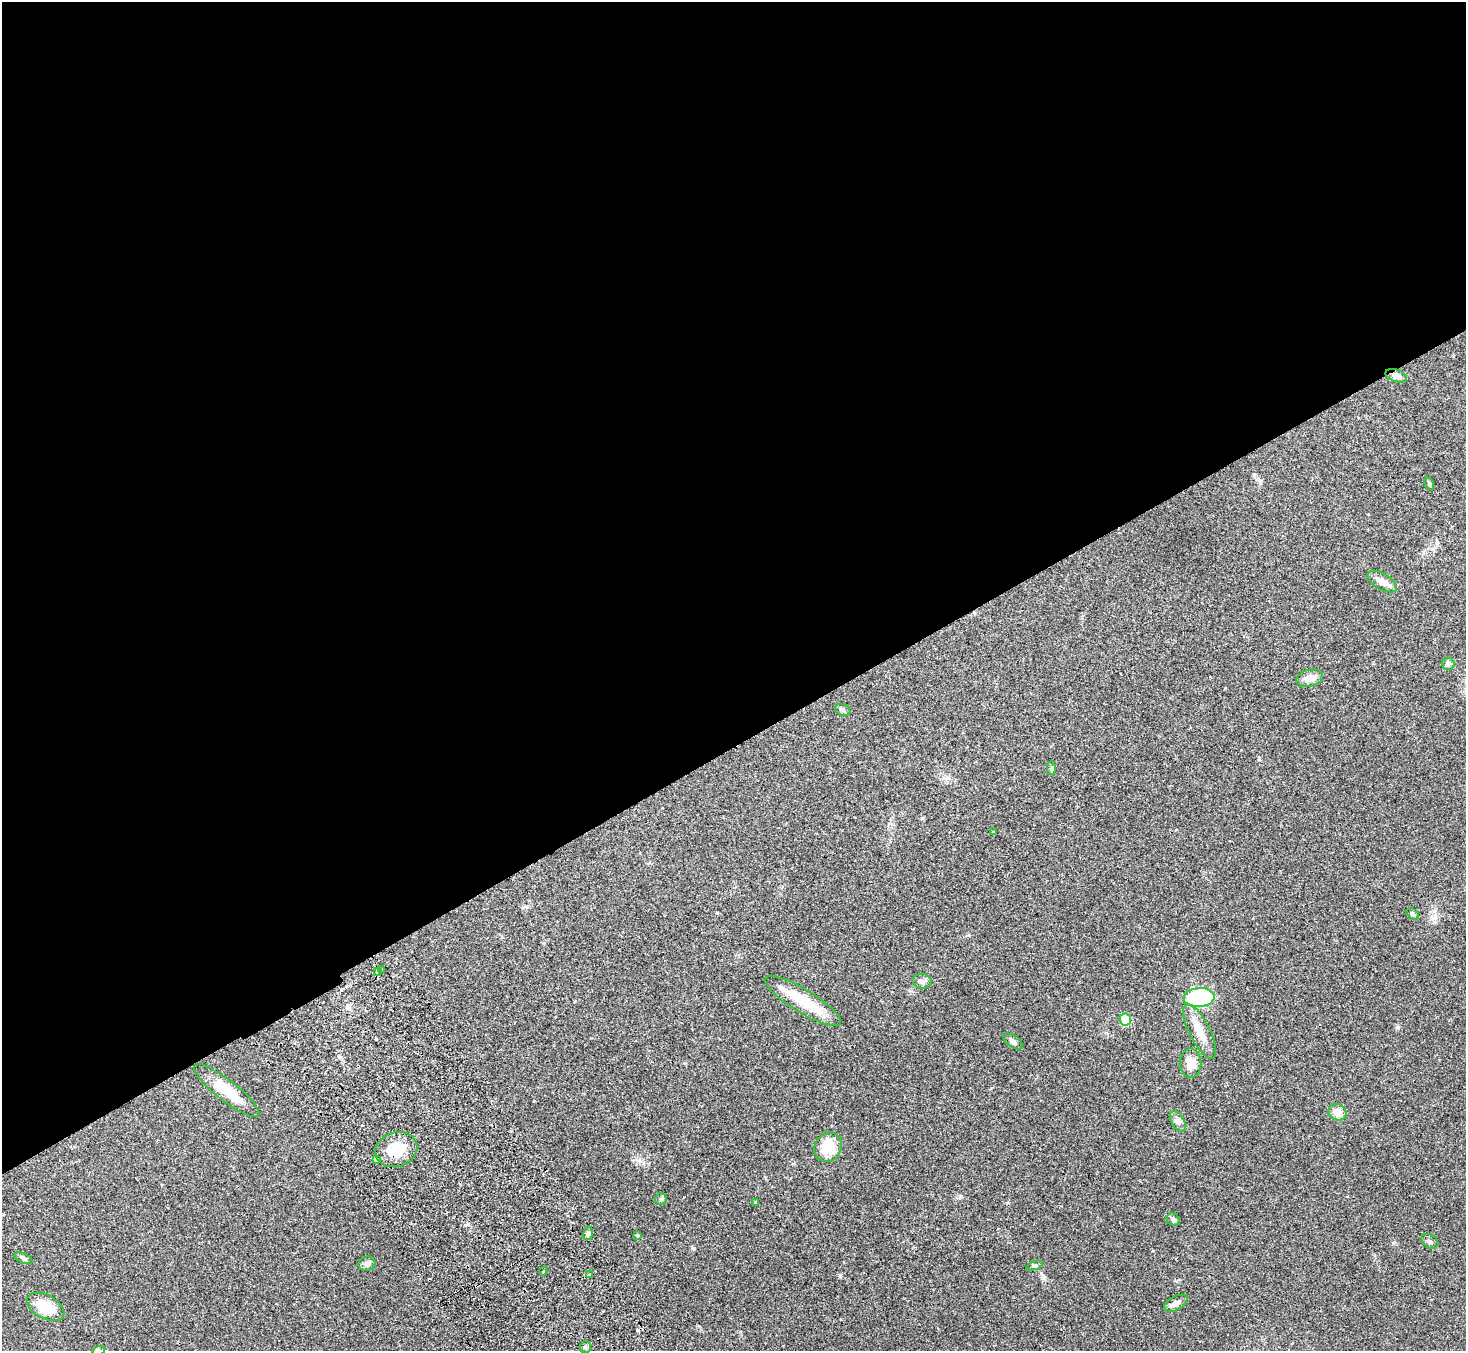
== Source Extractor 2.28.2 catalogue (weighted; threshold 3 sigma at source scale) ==
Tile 2 of 4 x 4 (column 2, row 1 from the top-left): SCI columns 1515-2978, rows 4243-5591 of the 5960 x 5922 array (HDU 1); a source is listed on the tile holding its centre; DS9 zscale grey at full resolution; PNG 1468 x 1353 px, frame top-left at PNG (2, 2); each listed source drawn as its Kron ellipse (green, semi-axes under 4 px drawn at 4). Shown black and unused: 55% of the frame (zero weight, under 2 of 3 exposures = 3% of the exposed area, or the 3 px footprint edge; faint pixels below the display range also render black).
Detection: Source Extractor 2.28.2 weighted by HDU 2 'WHT'; one run over the whole footprint, this tile lists its part. Background 0.0842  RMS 0.0075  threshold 0.0337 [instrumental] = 3 sigma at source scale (4.5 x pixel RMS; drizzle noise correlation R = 1.50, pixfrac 1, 0.05/0.05 arcsec/px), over >= 5 px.
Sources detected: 41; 1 inside a brighter object's white glare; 1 cosmic-ray / hot-pixel residue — neither listed nor drawn; the other 39 listed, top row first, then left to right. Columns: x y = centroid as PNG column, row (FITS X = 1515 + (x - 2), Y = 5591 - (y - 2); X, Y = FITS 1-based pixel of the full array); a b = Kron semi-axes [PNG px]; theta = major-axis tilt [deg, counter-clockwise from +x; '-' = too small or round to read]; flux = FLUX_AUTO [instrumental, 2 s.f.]
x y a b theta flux
1396 376 11 6 -17 5
1429 483 7 4 -65 1.1
1382 581 17 8 -30 6.2
1448 664 6 6 - 1.7
1309 678 13 8 15 6.6
843 710 8 5 -18 1.6
1052 768 7 4 -90 1.2
993 832 3 2 - 0.85
1413 914 7 4 -37 1.2
381 969 3 3 - 2.2
377 971 3 3 - 2
922 981 9 7 -5 2.5
1199 998 15 9 4 66
803 1001 44 11 -31 27
1125 1020 6 5 - 22
1200 1031 30 10 -63 13
1013 1041 11 6 -35 2.4
1191 1063 14 10 -89 7.3
227 1091 41 10 -38 17
1338 1112 9 8 - 7.7
1178 1121 11 6 -59 2.9
828 1147 15 13 56 20
396 1150 21 17 18 19
377 1160 3 3 - 9
661 1199 6 6 - 1.2
755 1202 3 3 - 0.73
1173 1220 7 6 - 1.7
588 1233 6 5 - 1.6
638 1235 4 4 - 1.1
1430 1241 9 6 -32 1.8
23 1258 10 4 -23 1.7
367 1264 8 7 - 2.3
1035 1265 8 3 19 1.2
543 1271 4 3 - 0.99
590 1275 3 3 - 1.1
1176 1303 13 7 28 4
46 1307 20 11 -29 21
585 1347 6 5 - 1.5
99 1350 6 4 18 1.3
Overlapping masked pixels (flux is a lower limit): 2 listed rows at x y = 1396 376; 396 1150
Isophote crosses this tile's border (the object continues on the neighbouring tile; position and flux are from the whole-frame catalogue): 1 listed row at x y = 99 1350
Unlisted compact peaks at least as high as the median listed source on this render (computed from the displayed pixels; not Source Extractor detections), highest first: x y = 840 1276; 1398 1027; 638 1160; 1393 1243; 468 1224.